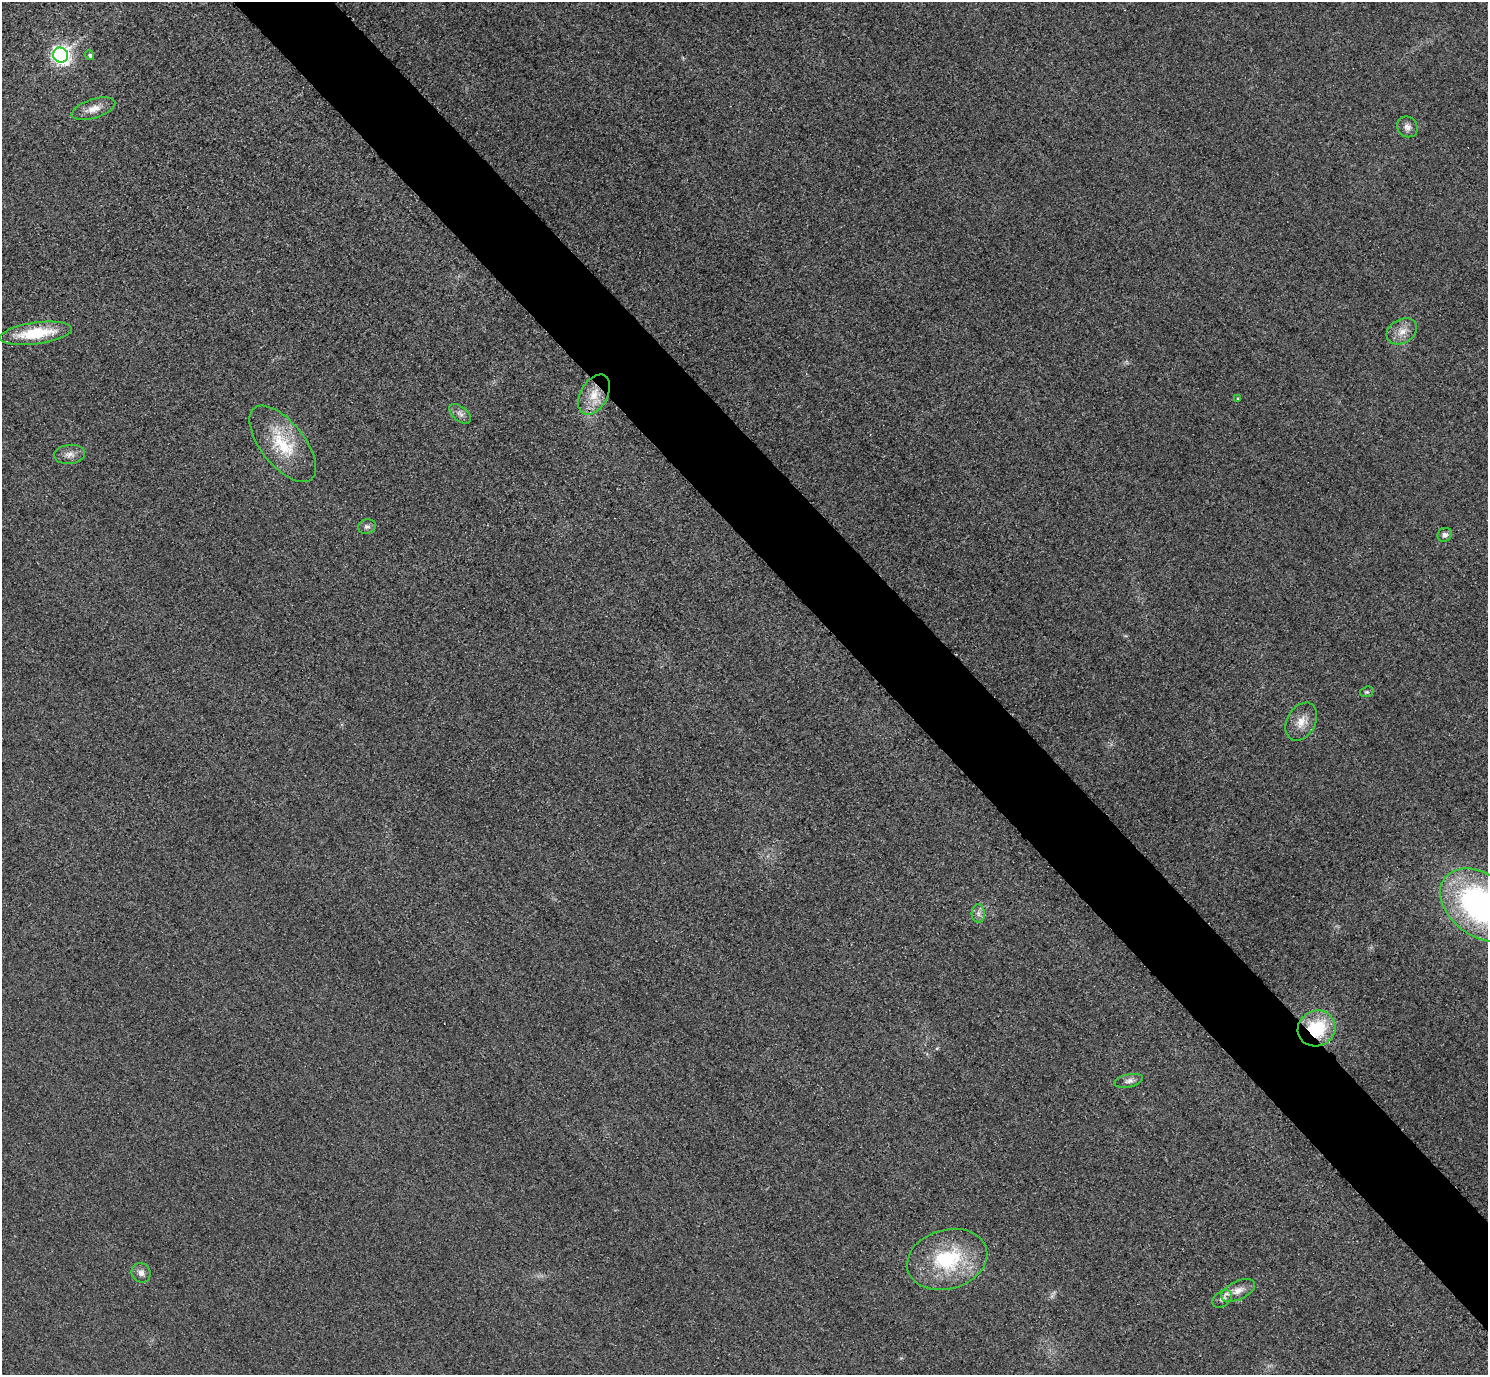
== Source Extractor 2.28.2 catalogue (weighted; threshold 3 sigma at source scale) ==
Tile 6 of 4 x 4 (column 2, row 2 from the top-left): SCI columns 1518-3003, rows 2931-4303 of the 6005 x 6003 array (HDU 1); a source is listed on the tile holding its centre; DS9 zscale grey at full resolution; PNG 1490 x 1377 px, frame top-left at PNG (2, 2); each listed source drawn as its Kron ellipse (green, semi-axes under 4 px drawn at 4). Shown black and unused: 6% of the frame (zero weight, under 3 of 4 exposures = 3% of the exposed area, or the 3 px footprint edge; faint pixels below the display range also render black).
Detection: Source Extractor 2.28.2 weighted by HDU 2 'WHT'; one run over the whole footprint, this tile lists its part. Background 0.0521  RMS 0.016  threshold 0.0725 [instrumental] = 3 sigma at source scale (4.5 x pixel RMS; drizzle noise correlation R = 1.50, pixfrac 1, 0.05/0.05 arcsec/px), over >= 5 px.
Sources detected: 23; all 23 listed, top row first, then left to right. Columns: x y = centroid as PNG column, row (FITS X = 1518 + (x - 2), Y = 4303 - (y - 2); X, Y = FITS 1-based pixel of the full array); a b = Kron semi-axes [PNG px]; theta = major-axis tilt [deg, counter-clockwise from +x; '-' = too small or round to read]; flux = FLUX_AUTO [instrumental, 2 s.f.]
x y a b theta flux
60 55 8 7 - 700
90 55 5 4 - 3.9
93 109 23 9 17 17
1407 127 11 9 -51 8.6
1402 331 16 12 30 18
36 333 36 11 8 73
594 395 22 13 60 34
1238 399 4 3 - 1.6
460 414 13 7 -39 7.6
283 444 46 22 -51 79
70 454 15 9 6 11
367 527 9 7 12 5.8
1445 535 7 6 - 5.2
1367 692 7 5 18 2.9
1301 722 20 14 61 21
1480 905 45 30 -37 480
978 913 9 7 -90 7.1
1317 1028 19 17 25 91
1129 1081 14 6 13 7.7
947 1259 41 29 16 130
141 1273 10 9 - 8.5
1238 1290 18 9 25 16
1222 1299 10 7 37 8.7
Overlapping masked pixels (flux is a lower limit): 1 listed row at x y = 1317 1028
Isophote crosses this tile's border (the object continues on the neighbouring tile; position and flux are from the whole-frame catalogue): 1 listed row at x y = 1480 905